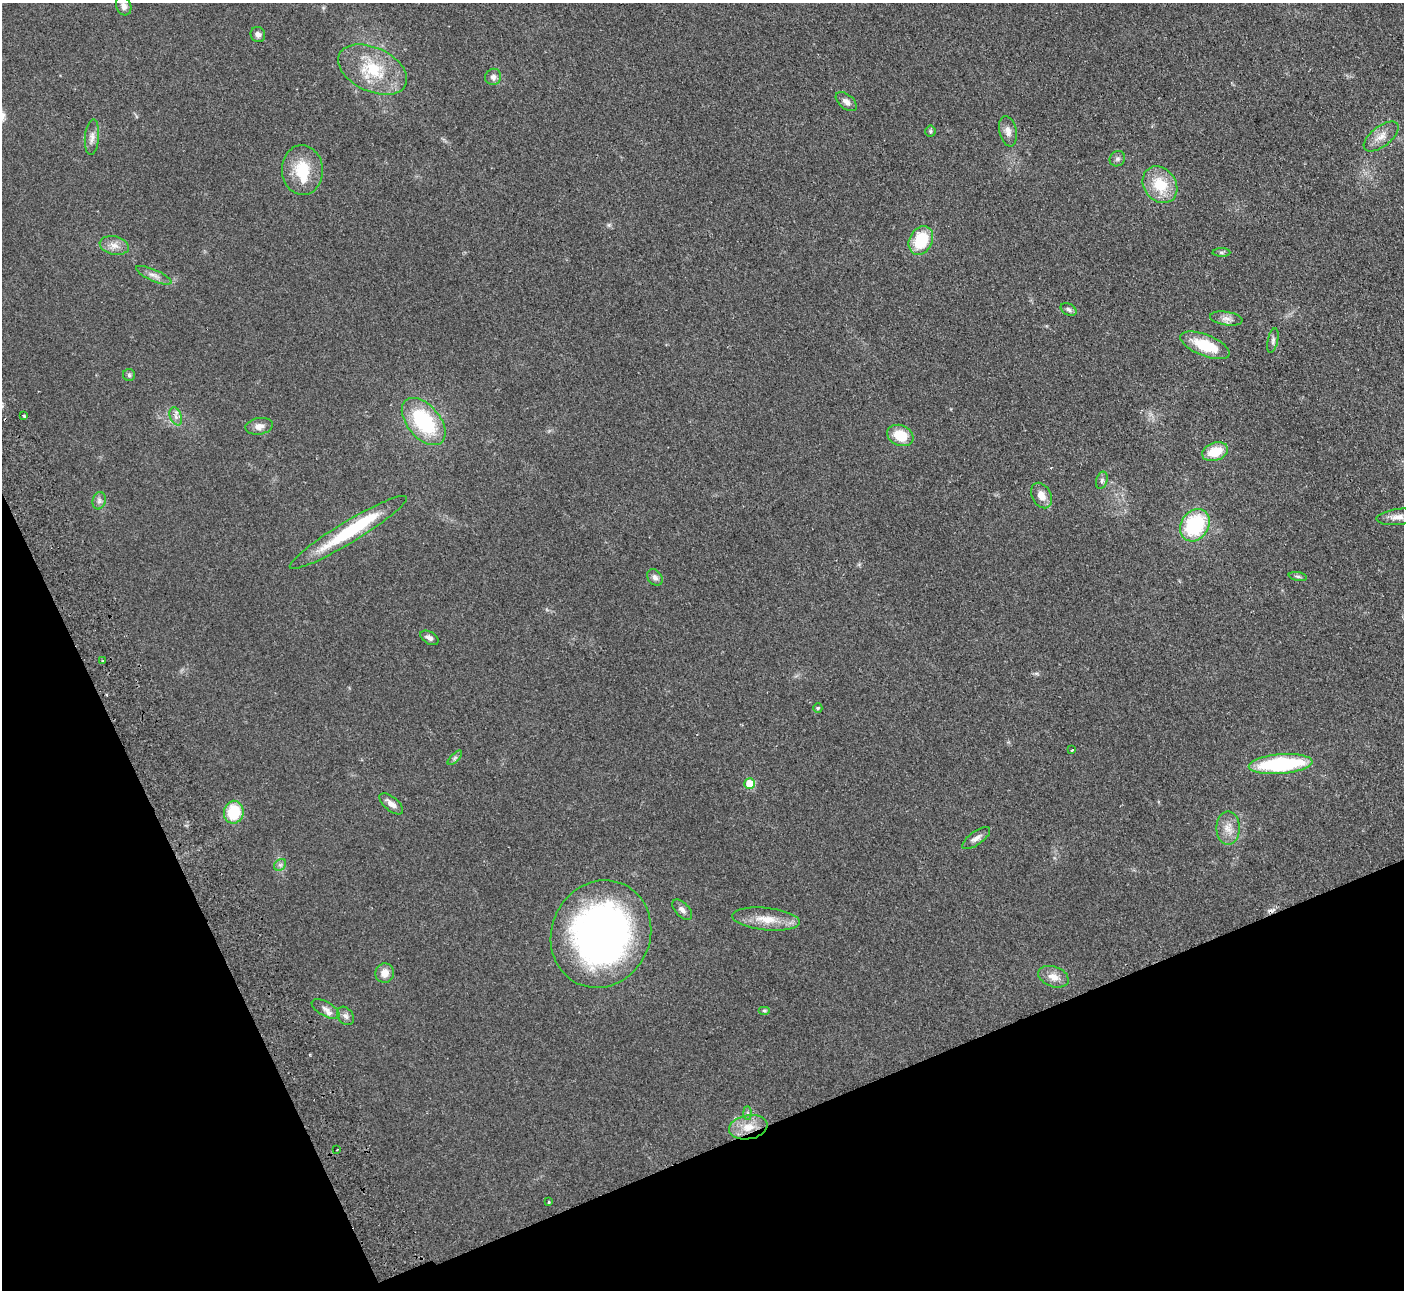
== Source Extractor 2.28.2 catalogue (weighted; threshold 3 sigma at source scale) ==
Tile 14 of 4 x 4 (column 2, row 4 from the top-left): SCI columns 1456-2857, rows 183-1470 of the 5715 x 5648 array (HDU 1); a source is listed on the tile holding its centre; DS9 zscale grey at full resolution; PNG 1406 x 1292 px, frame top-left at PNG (2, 3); each listed source drawn as its Kron ellipse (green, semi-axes under 4 px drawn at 4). Shown black and unused: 21% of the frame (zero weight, under 2 of 3 exposures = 3% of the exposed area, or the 3 px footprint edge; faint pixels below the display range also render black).
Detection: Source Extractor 2.28.2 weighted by HDU 2 'WHT'; one run over the whole footprint, this tile lists its part. Background 0.0949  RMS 0.0097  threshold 0.0439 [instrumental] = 3 sigma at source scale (4.5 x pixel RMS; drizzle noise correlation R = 1.50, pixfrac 1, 0.05/0.05 arcsec/px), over >= 5 px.
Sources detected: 62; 2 inside a brighter object's white glare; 1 cosmic-ray / hot-pixel residue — neither listed nor drawn; the other 59 listed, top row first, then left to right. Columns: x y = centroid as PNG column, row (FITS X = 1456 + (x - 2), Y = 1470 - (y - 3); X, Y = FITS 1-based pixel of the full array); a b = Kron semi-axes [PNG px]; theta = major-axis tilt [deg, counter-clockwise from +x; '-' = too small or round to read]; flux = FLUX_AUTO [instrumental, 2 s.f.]
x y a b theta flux
124 6 10 7 -64 4.6
258 35 8 7 - 3.4
373 69 37 22 -25 45
493 77 8 8 - 4.1
846 102 12 7 -39 5.3
930 131 5 5 - 1.6
1008 131 15 8 -78 6.5
1381 136 20 10 38 10
92 137 18 7 85 5.8
1117 159 8 7 - 2.8
302 170 25 20 -87 32
1160 185 19 16 -53 31
921 240 15 11 62 39
114 245 15 9 -12 7.8
1221 252 9 4 -1 1.9
154 275 19 5 -24 5.6
1068 309 8 5 -29 2.6
1226 318 16 6 -9 5.7
1273 340 12 5 77 3
1205 345 26 10 -21 33
129 375 6 6 - 1.9
24 416 3 3 - 1.8
176 416 9 5 -70 3.8
424 422 28 16 -50 76
259 426 14 8 9 7.1
900 435 13 10 -22 24
1215 452 13 9 19 22
1102 480 9 5 73 2.6
1041 495 13 9 -63 8.8
99 501 9 6 76 3.2
1397 517 21 8 7 8
1195 525 17 13 56 74
348 532 68 10 31 69
1298 576 9 3 -11 1.8
655 577 9 7 -50 3.5
429 638 10 6 -30 3.5
103 661 3 2 - 0.95
818 708 5 4 - 1.2
1072 750 3 2 - 1.6
455 758 9 3 45 1.7
1281 764 32 9 5 99
750 784 5 5 - 34
391 804 14 7 -39 6.2
234 812 11 10 - 36
1228 828 17 11 90 11
976 838 16 6 35 5.3
280 865 7 5 44 2.1
682 910 12 7 -46 4.8
766 919 34 11 -6 19
601 934 55 49 64 460
385 973 10 9 - 9.4
1053 977 16 10 -20 9.4
326 1009 15 7 -30 5.8
764 1011 6 4 0 1.4
345 1016 10 7 -53 4.2
748 1113 6 4 -89 1.7
748 1127 19 12 10 17
337 1150 2 2 - 0.88
549 1202 4 3 - 0.75